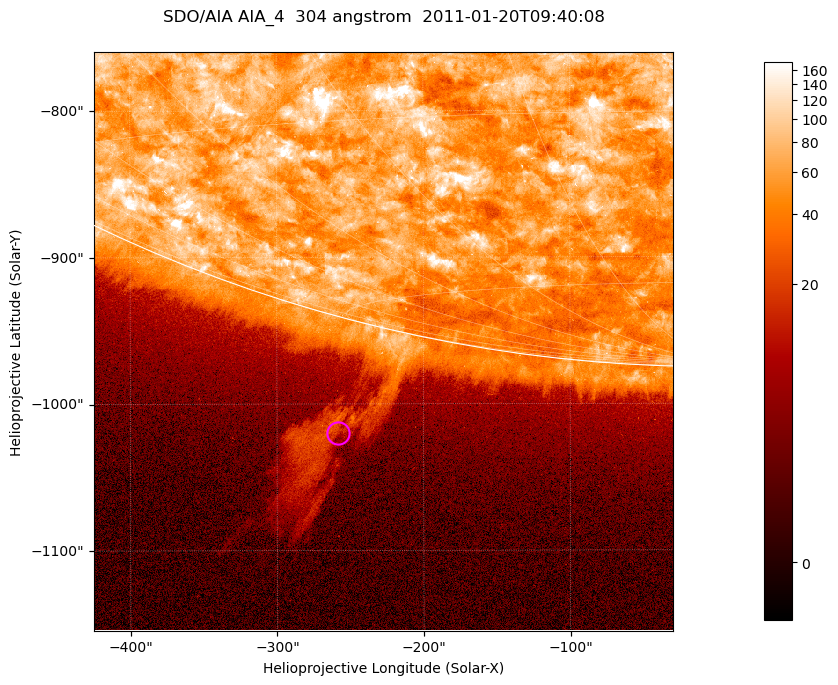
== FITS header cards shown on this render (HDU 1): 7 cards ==
TELESCOP= 'SDO/AIA '           / For AIA: SDO/AIA
INSTRUME= 'AIA_4   '           / For AIA: AIA_ATA1, AIA_ATA2, AIA_ATA3 or AIA_AT
WAVELNTH=                  304 / [angstrom] Wavelength
WAVEUNIT= 'angstrom'           / Wavelength unit: angstrom
DATE-OBS= '2011-01-20T09:40:08.123' / [ISO] Date when observation started; ISO 8
CTYPE1  = 'HPLN-TAN'           / CTYPE1; Typically HPLN
CTYPE2  = 'HPLT-TAN'           / CTYPE2; Typically HPLT

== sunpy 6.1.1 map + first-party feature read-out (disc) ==
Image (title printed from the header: SDO/AIA AIA_4  304 angstrom  2011-01-20T09:40:08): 658 x 658 px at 0.6 arcsec/px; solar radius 975 arcsec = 1625 px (partial field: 2.4% of the solar disc is inside the frame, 46% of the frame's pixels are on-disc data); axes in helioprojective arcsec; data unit not stated in the header (colour bar unlabelled)
Orientation: roll -0.132 deg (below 1 deg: not rotated)
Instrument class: DISC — disc imager (sunpy class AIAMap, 304 A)
Bright regions (active regions / flare kernels): reference = the on-disc median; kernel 5 px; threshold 5 sigma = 114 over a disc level ~60.4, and >= 1.15x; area >= 432 px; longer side >= 8 px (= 4.8 arcsec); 0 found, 0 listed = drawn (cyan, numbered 1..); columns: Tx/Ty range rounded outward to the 2 arcsec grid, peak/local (2 s.f.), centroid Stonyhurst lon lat
Off-limb structures (1.02-1.3 R_sun): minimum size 216 px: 3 found; the strongest spans PA ~165..170 deg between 1.02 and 1.16 R_sun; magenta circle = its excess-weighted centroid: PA ~165 deg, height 1.08 R_sun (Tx ~-258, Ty ~-1020 arcsec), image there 3.9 x the reference